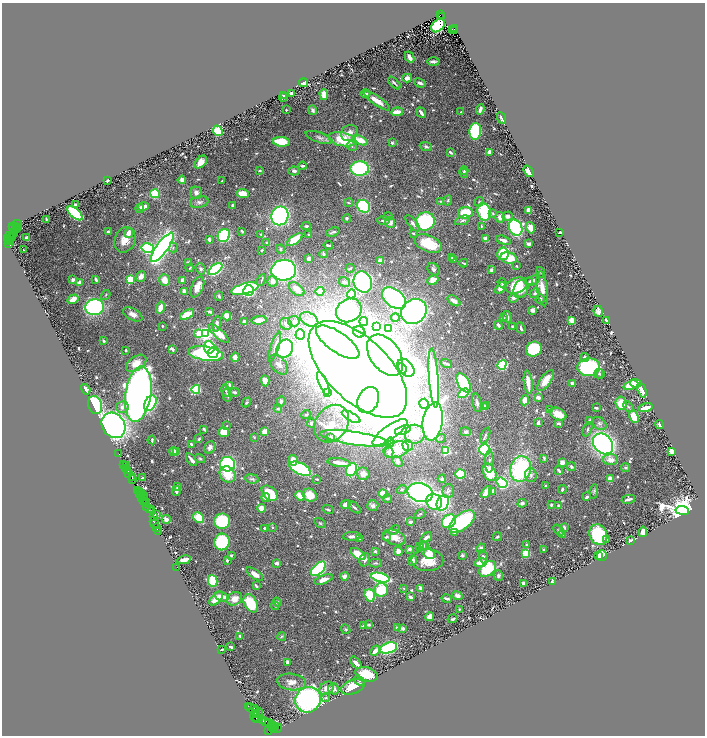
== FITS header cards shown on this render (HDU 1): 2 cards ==
NAXIS1  =                 1406
NAXIS2  =                 1467

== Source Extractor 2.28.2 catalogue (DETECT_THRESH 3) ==
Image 1406 x 1467 px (HDU 1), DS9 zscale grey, zoomed out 1/2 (1 PNG px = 2 x 2 image px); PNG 707 x 738 px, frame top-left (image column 2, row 1466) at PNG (2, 3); each listed source drawn as its Kron ellipse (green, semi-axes under 4 px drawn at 4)
Background 0.666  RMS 0.013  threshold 0.0396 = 3 sigma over >= 5 px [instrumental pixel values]
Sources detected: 850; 48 cannot appear on this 1/2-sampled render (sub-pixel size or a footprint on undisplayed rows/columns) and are neither listed nor drawn; of the other 802, the 500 brightest by FLUX_AUTO listed and drawn (302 fainter detections omitted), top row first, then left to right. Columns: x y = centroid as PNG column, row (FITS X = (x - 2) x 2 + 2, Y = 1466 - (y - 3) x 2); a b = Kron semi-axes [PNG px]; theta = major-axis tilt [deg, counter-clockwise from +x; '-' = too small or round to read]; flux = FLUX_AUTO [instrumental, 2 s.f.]
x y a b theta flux
440 14 3 1 - 210
442 16 2 1 - 160
438 25 8 5 46 390
455 28 2 1 - 150
452 29 2 1 - 74
454 30 3 1 - 29
410 57 6 3 -64 20
433 62 6 3 -2 8.1
407 78 5 4 - 19
304 83 4 3 - 16
394 83 7 2 -45 6.8
420 83 6 3 -25 12
291 93 2 2 - 35
324 94 6 3 -87 25
365 94 5 3 - 8.2
284 96 3 2 - 6.3
283 97 5 2 - 7.6
377 101 15 4 -34 35
480 109 5 2 - 11
286 110 2 2 - 4.3
313 110 5 3 - 6.3
397 112 6 3 6 34
461 112 2 2 - 6.7
421 113 6 2 -54 12
501 118 6 2 -65 5.8
218 131 5 4 - 110
475 131 8 6 85 330
349 133 9 7 36 22
319 137 14 5 -18 13
342 139 14 6 -13 130
360 140 8 4 -23 76
281 142 8 4 -6 96
392 143 3 3 - 7.5
352 146 5 3 - 3.7
426 146 6 4 -21 5.2
450 152 4 2 - 9.1
489 152 4 3 - 13
201 162 7 5 49 24
302 166 4 2 - 5.4
360 169 9 7 -2 270
260 170 4 3 - 4.3
294 171 5 4 - 9.9
464 171 4 3 - 3.7
529 171 6 3 -53 22
464 173 5 4 - 4.8
107 180 3 2 - 4.4
182 180 4 4 - 11
222 181 2 2 - 4.8
196 193 6 5 - 11
155 194 5 4 - 110
243 194 6 4 -2 30
448 200 5 4 - 4.5
440 201 3 3 - 4.1
199 202 9 5 14 9.3
479 202 5 4 - 3.7
349 203 4 3 - 3.5
75 205 3 3 - 5.3
232 205 3 3 - 6.5
144 206 5 3 - 19
364 206 7 6 - 240
140 208 4 4 - 6.3
529 210 4 3 - 24
484 212 9 6 -73 190
75 213 9 4 -41 290
465 213 7 6 - 75
493 213 4 3 - 3.5
280 216 9 8 - 660
388 216 4 3 - 4.1
507 216 5 4 - 11
500 217 5 4 - 19
347 218 4 3 - 4.8
46 219 2 2 - 5.7
383 220 6 3 3 5.7
463 220 8 4 19 8.1
425 221 9 9 - 250
390 222 5 5 - 18
412 223 10 4 -50 11
17 224 5 3 - 270
306 226 5 3 - 3.8
481 226 4 2 - 3.3
13 227 2 1 - 83
15 227 6 2 -7 240
17 227 2 1 - 500
516 228 8 6 -63 510
530 228 6 4 -74 32
16 229 3 2 - 130
108 231 3 3 - 4.6
242 231 4 2 - 4.5
333 232 7 2 18 6.1
560 232 2 2 - 5.5
14 233 3 1 - 84
129 233 5 3 - 24
261 234 3 2 - 3.4
413 234 3 2 - 4.3
224 235 7 6 - 220
309 235 3 2 - 4
10 236 2 2 - 110
8 238 3 2 - 150
10 238 6 3 53 690
27 238 4 2 - 9.9
209 239 3 2 - 8.1
295 239 9 4 36 70
485 239 3 2 - 33
10 240 3 1 - 130
125 240 13 10 68 36
503 240 7 3 -18 13
9 243 4 1 - 43
267 243 4 3 - 4.5
428 243 14 8 -22 96
529 244 3 2 - 12
328 245 4 2 - 5.1
162 247 18 6 53 1100
148 248 6 5 - 360
173 248 5 3 - 3.3
281 249 4 3 - 3.5
23 250 2 1 - 16
262 250 2 2 - 3.9
323 254 4 3 - 4.9
503 254 6 5 - 86
452 257 3 2 - 5.7
309 258 3 3 - 8.2
509 258 8 5 -12 54
453 259 3 3 - 4.3
380 261 3 3 - 30
188 263 4 3 - 5.7
464 263 4 2 - 4.1
517 266 2 2 - 3.6
190 268 4 2 - 4.3
350 268 4 3 - 4.2
201 269 6 5 - 6.2
215 269 8 4 38 460
434 269 7 5 -41 7.5
284 270 12 10 7 890
491 270 3 2 - 9.9
541 272 5 4 - 3.4
141 276 5 4 - 14
130 279 4 3 - 96
73 280 3 3 - 9.1
96 280 4 2 - 7.3
164 280 6 5 - 26
182 280 3 2 - 24
261 280 6 2 62 3.4
433 280 6 4 26 23
273 281 5 5 - 15
530 281 4 3 - 4.9
532 281 8 4 16 10
79 282 3 2 - 16
345 282 6 4 -32 6.8
363 282 11 9 -65 650
502 283 4 3 - 5
516 286 11 7 20 82
197 287 11 6 66 22
501 288 6 4 55 16
245 289 14 5 15 430
297 289 9 5 -39 31
521 289 9 7 69 70
542 289 18 5 -83 30
184 291 4 3 - 8.7
249 291 5 5 - 260
320 291 4 4 - 54
535 293 5 4 - 5.3
351 294 5 4 - 220
106 295 5 3 - 3.2
219 296 4 3 - 4.4
394 298 13 8 -38 620
514 298 5 4 - 9.4
73 299 6 4 33 21
540 299 5 4 - 6.6
454 301 7 4 -36 20
95 307 9 8 - 340
160 308 6 3 74 34
349 310 13 11 32 580
533 310 4 3 - 12
210 311 4 2 - 7.9
414 311 13 12 - 1100
598 311 5 4 - 11
133 314 10 5 -28 16
187 314 7 4 26 46
227 316 4 4 - 38
507 317 6 3 -74 12
395 318 4 4 - 11
503 318 3 3 - 4.7
309 319 10 6 -30 19
259 320 7 4 6 32
572 320 3 3 - 44
606 320 2 2 - 9.4
294 321 6 5 - 8.1
245 322 4 4 - 12
364 322 4 3 - 13
217 324 8 4 82 10
286 324 6 5 - 8.5
498 325 4 3 - 13
162 326 3 2 - 3.2
376 327 3 3 - 63
513 327 3 3 - 7.3
389 328 3 3 - 58
521 328 6 2 -70 6
359 332 6 5 - 220
206 333 3 3 - 980
219 333 13 4 -40 51
199 334 3 3 - 68
300 334 5 4 - 48
104 341 2 2 - 8.5
338 342 25 10 -35 1100
209 347 6 5 - 270
275 347 16 4 72 14
285 349 10 8 58 590
534 349 8 7 - 220
126 350 3 2 - 4
173 350 3 2 - 4.7
213 352 6 5 - 120
206 353 17 7 -9 270
385 355 23 15 -54 3000
235 357 5 3 - 14
585 357 4 3 - 8.7
136 363 11 7 34 38
446 363 6 2 -19 6.1
279 365 11 7 -49 14
502 365 5 4 - 250
589 367 11 9 4 400
406 368 10 7 -49 1100
358 369 62 31 -44 9700
402 369 5 4 - 580
599 373 5 3 - 3.6
600 374 5 4 - 3.3
434 378 29 4 -86 320
546 380 12 5 54 38
265 381 5 4 - 25
528 382 12 3 -83 40
323 383 12 4 -67 11
464 383 10 5 -60 210
572 383 3 3 - 14
636 383 6 4 -3 9.3
230 385 3 2 - 9.9
631 385 7 4 18 62
86 389 6 2 -57 12
196 389 4 4 - 220
642 390 8 4 -68 17
226 391 6 3 -74 4.1
235 392 5 3 - 4.4
328 392 3 3 - 4.1
464 393 5 4 - 94
138 394 28 13 82 3100
227 395 6 3 -76 3.8
538 397 3 3 - 10
368 400 13 10 65 650
525 400 5 4 - 39
281 401 5 4 - 4.4
246 402 5 3 - 3.6
150 403 8 5 62 170
477 403 9 4 -81 8.6
621 403 6 5 - 43
424 404 5 4 - 70
95 405 9 6 -74 320
484 406 4 3 - 6.2
486 406 3 2 - 4.9
122 407 6 6 - 11
628 407 6 3 -49 5.8
596 408 3 2 - 5.4
646 408 7 3 13 25
278 409 4 3 - 3.6
550 410 3 3 - 7.6
558 414 9 5 -26 34
306 415 5 3 - 3.3
351 417 10 4 -29 9.9
634 417 7 4 -67 47
590 420 4 3 - 3.9
433 421 19 10 81 1500
311 423 4 4 - 6.4
538 423 4 2 - 6.5
558 423 4 2 - 6.4
600 423 7 5 -41 8.7
332 424 20 16 54 74
660 424 4 2 - 12
113 425 13 11 -54 1300
227 426 2 2 - 3.5
204 429 4 2 - 6.2
588 429 8 3 68 6.2
403 430 8 4 17 42
265 431 4 3 - 23
224 432 5 5 - 58
390 432 20 7 35 590
466 432 5 4 - 6.9
415 434 10 9 - 60
485 435 8 3 66 4.6
254 437 3 3 - 3.8
331 438 4 4 - 14
354 438 35 6 -8 800
441 438 5 3 - 3.6
199 439 3 3 - 4.2
152 440 4 2 - 4.9
390 442 4 3 - 18
191 444 4 2 - 9.8
603 444 11 9 -48 850
408 445 5 5 - 73
210 447 6 5 - 10
396 450 13 8 13 34
446 450 4 4 - 200
485 450 6 5 - 300
174 451 4 3 - 9.8
672 451 4 3 - 17
177 452 3 2 - 75
389 452 5 2 - 5.5
118 454 2 1 - 17
544 458 4 2 - 3.2
200 459 5 4 - 3.5
192 460 7 2 -52 20
293 460 5 4 - 26
611 460 7 5 -3 23
489 461 11 4 89 7.9
339 462 12 3 -8 28
397 462 6 4 -49 10
562 462 3 3 - 19
124 464 2 1 - 61
227 464 7 7 - 480
126 466 2 1 - 27
571 467 4 3 - 4.4
126 468 2 1 - 18
626 468 4 3 - 4.6
300 469 12 5 -26 530
521 469 13 10 77 320
352 470 7 5 63 200
127 471 4 2 - 120
559 471 5 2 - 4.8
489 472 9 6 -62 75
128 473 2 1 - 64
228 474 9 7 -51 58
363 474 6 6 - 23
460 474 5 4 - 140
531 475 7 6 - 9.5
132 477 3 1 - 140
143 478 3 2 - 9.9
252 479 7 4 -8 6.8
317 479 3 2 - 4.3
442 479 4 3 - 7
610 479 4 3 - 35
133 480 2 1 - 71
502 483 6 4 -34 300
546 486 3 2 - 4.3
178 487 4 3 - 4.5
402 489 5 4 - 5.7
562 489 4 3 - 6.3
137 491 3 1 - 90
176 491 5 2 - 12
448 491 7 5 86 10
493 491 4 3 - 15
594 491 7 4 83 4.4
139 492 2 1 - 57
487 492 7 4 49 46
270 493 9 6 -41 100
420 493 13 9 -16 940
139 494 3 1 - 43
141 494 2 1 - 66
383 494 5 4 - 51
310 495 7 6 - 46
144 496 3 1 - 140
300 496 5 3 - 45
587 497 4 3 - 6.9
141 498 3 1 - 120
266 498 4 3 - 12
387 499 5 3 - 4.4
628 499 7 3 11 8.5
145 501 2 1 - 24
143 502 2 1 - 89
434 502 8 7 - 130
443 503 8 5 68 350
522 503 4 4 - 6.9
146 504 4 1 - 180
346 505 5 3 - 18
551 505 2 2 - 7.5
147 506 3 2 - 170
373 506 5 5 - 11
558 506 3 2 - 5.7
354 507 7 2 -43 5
149 508 3 1 - 39
261 508 4 4 - 25
151 510 2 1 - 15
328 510 6 2 -20 4.7
682 510 7 4 -7 6200
420 514 6 3 31 5.8
156 515 4 2 - 4.5
153 516 2 1 - 69
199 518 6 5 - 54
166 519 4 4 - 17
222 521 8 7 - 210
449 521 8 6 43 220
462 521 15 8 38 270
411 522 3 2 - 8.9
154 523 5 1 - 160
320 523 6 3 -32 3.4
273 527 3 3 - 3.2
564 527 4 3 - 7.4
157 528 2 1 - 66
265 528 3 2 - 5.5
394 530 5 2 - 5.3
558 530 6 4 -45 4.3
158 531 3 1 - 43
455 532 3 3 - 6
643 532 5 3 - 24
563 534 2 2 - 28
598 535 11 8 -64 170
352 536 9 3 4 12
386 537 4 3 - 4.6
394 537 12 7 -19 29
426 537 6 3 38 9.4
497 537 4 3 - 5.7
360 538 3 2 - 5
607 540 3 3 - 4.3
631 540 3 2 - 7.5
222 542 8 7 - 190
425 545 3 2 - 8.5
526 545 3 3 - 3.9
422 546 3 3 - 11
419 547 3 3 - 3.6
481 548 5 4 - 11
410 549 4 3 - 8.8
544 549 3 3 - 4
375 551 3 3 - 5.8
398 551 4 4 - 16
526 553 4 4 - 83
358 554 8 4 -35 76
429 554 6 5 - 38
231 555 3 2 - 5
462 555 3 3 - 4.5
599 556 3 2 - 9.8
602 556 5 5 - 29
483 557 7 3 -74 6.9
184 560 7 3 11 16
227 560 4 2 - 5.3
365 560 7 5 74 10
427 560 16 11 -1 57
413 561 5 3 - 15
277 563 3 2 - 12
376 563 6 3 -1 5.6
481 563 6 3 10 42
177 567 2 1 - 22
318 569 9 5 43 480
488 569 9 6 39 120
255 574 10 4 -35 19
345 576 4 4 - 12
498 576 5 4 - 5.5
380 578 9 4 -14 570
324 579 10 4 20 22
213 581 6 4 -75 110
552 582 3 3 - 3.7
523 583 3 2 - 15
256 586 3 2 - 7.5
404 588 4 3 - 3.4
421 588 4 3 - 13
381 590 7 6 - 95
370 595 6 5 - 97
222 596 7 4 -18 18
457 596 5 4 - 11
411 597 4 2 - 8.9
216 599 9 4 45 33
234 599 8 6 31 26
447 599 5 2 - 6.7
277 602 4 3 - 7.5
251 603 10 6 -61 120
275 606 4 4 - 4.5
459 609 2 2 - 6.7
430 617 4 3 - 31
453 619 5 2 - 5.7
368 625 4 2 - 6.5
363 626 4 2 - 5.3
398 628 4 2 - 11
403 628 3 3 - 7.5
346 629 5 4 - 4.6
240 636 3 3 - 3.3
281 636 4 3 - 3.4
231 647 4 2 - 7.1
388 648 9 5 18 370
222 650 3 2 - 3.2
375 651 6 3 44 18
287 662 3 3 - 11
356 663 7 3 -51 17
367 674 11 7 -17 70
359 681 6 4 -36 4.9
291 682 14 8 -8 24
353 687 12 7 19 57
327 688 8 6 33 23
334 689 6 5 - 11
326 697 4 4 - 4
308 700 13 12 - 610
248 707 2 1 - 32
252 708 6 2 -14 71
258 711 6 2 -40 380
257 713 3 1 - 500
256 715 2 1 - 330
254 716 6 2 -90 83
257 718 2 1 - 12
263 721 2 1 - 42
266 722 3 2 - 98
270 724 6 3 -28 320
274 726 3 1 - 160
276 726 3 2 - 610
271 727 2 2 - 1100
278 728 4 2 - 160
273 729 2 1 - 61
268 730 2 2 - 120
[302 fainter detections neither listed nor drawn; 48 sub-pixel or undisplayed-footprint detections neither listed nor drawn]